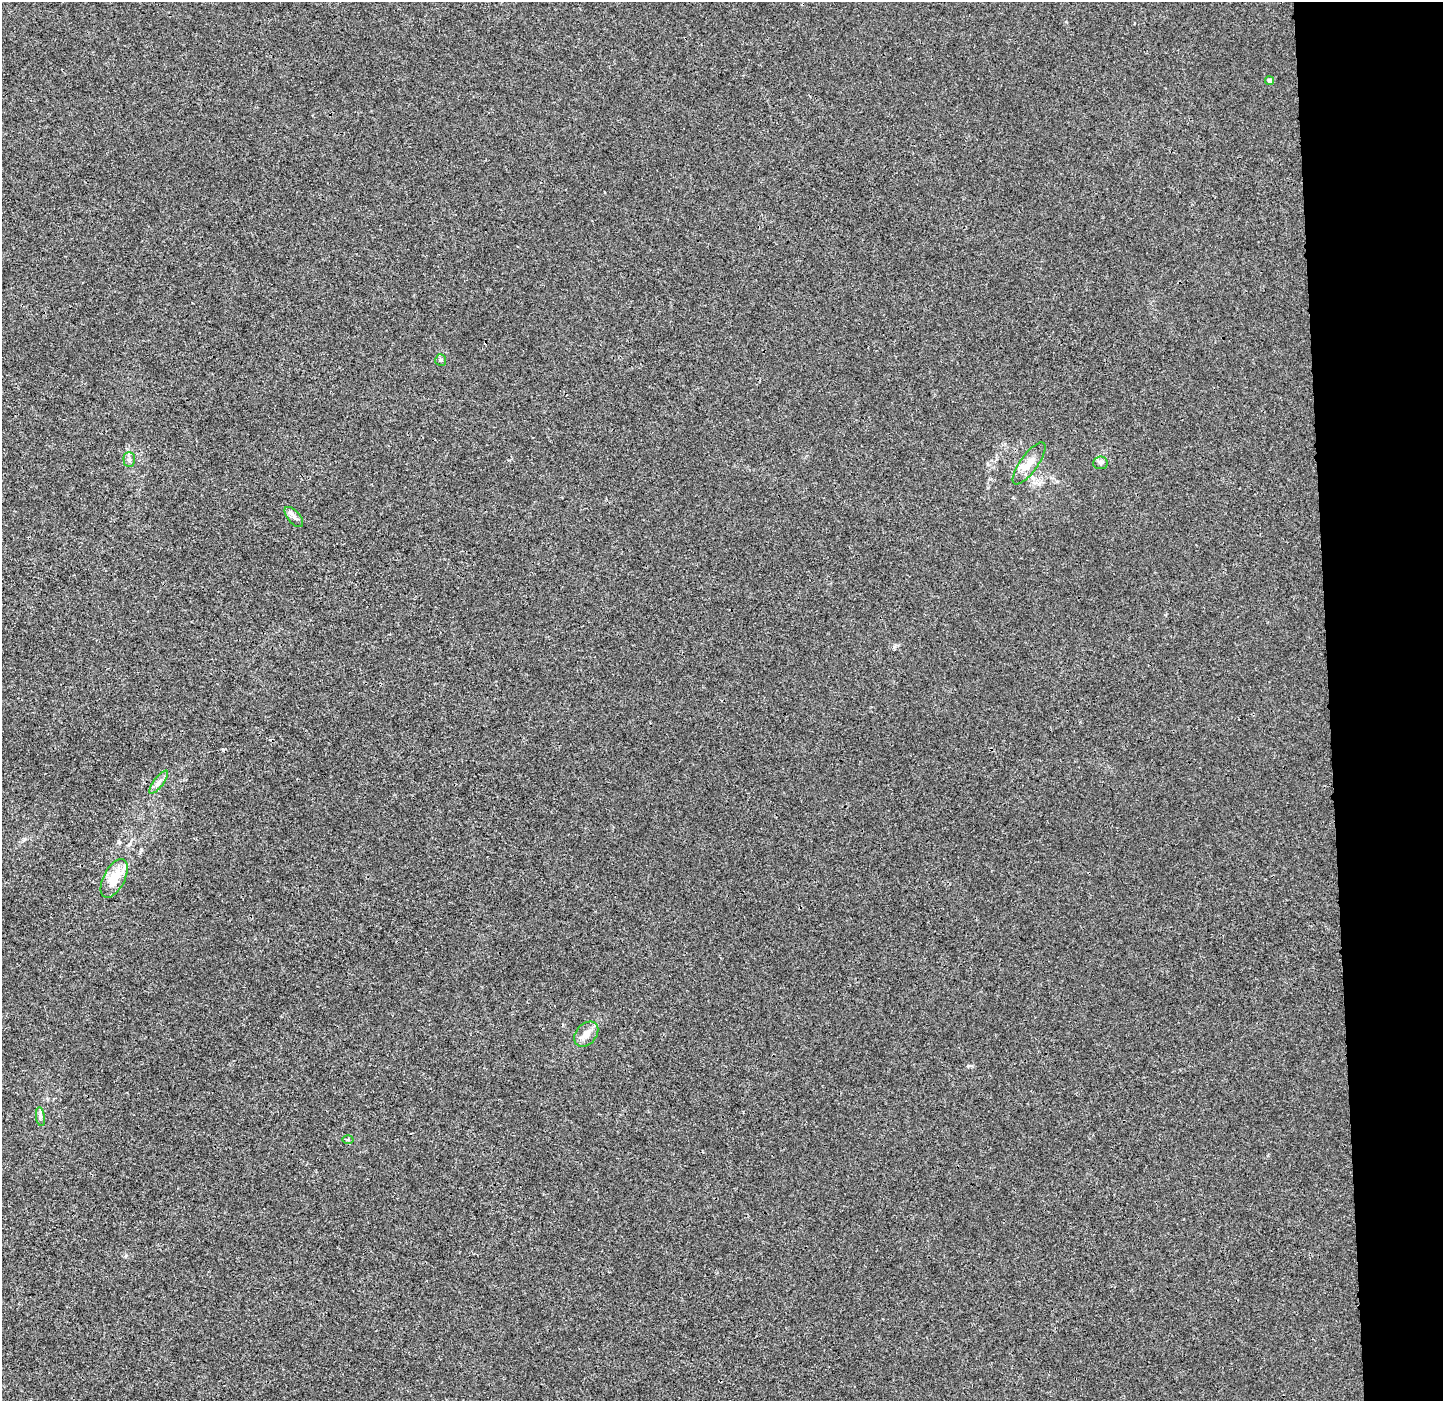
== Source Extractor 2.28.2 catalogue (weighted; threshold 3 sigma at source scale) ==
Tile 6 of 3 x 3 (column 3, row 2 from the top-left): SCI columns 2954-4394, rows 1409-2807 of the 4465 x 4207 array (HDU 1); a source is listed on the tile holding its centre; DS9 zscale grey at full resolution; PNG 1445 x 1403 px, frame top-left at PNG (2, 2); each listed source drawn as its Kron ellipse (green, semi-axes under 4 px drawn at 4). Shown black and unused: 8% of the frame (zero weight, under 3 of 4 exposures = <1% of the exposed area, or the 3 px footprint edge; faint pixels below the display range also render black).
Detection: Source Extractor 2.28.2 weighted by HDU 2 'WHT'; one run over the whole footprint, this tile lists its part. Background 6.43e-04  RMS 0.0028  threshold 0.0126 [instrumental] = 3 sigma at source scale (4.5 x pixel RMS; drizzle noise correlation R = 1.50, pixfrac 1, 0.0396/0.0396 arcsec/px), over >= 5 px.
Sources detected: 11; all 11 listed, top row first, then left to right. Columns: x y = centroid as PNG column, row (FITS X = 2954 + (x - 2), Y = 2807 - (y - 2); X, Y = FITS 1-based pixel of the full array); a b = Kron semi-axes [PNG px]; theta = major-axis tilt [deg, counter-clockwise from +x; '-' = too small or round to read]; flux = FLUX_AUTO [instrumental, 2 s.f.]
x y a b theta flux
1270 81 4 4 - 1.4
441 360 6 5 - 0.48
129 460 7 6 - 0.84
1029 463 25 9 54 4
1100 463 7 6 - 0.72
294 517 12 6 -49 1.2
159 782 14 4 53 1.3
114 878 21 10 63 7.1
586 1034 14 10 48 2.5
40 1117 9 4 -81 0.78
348 1139 5 3 - 0.34
Unlisted compact peaks at least as high as the median listed source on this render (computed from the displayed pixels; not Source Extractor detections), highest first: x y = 968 1066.